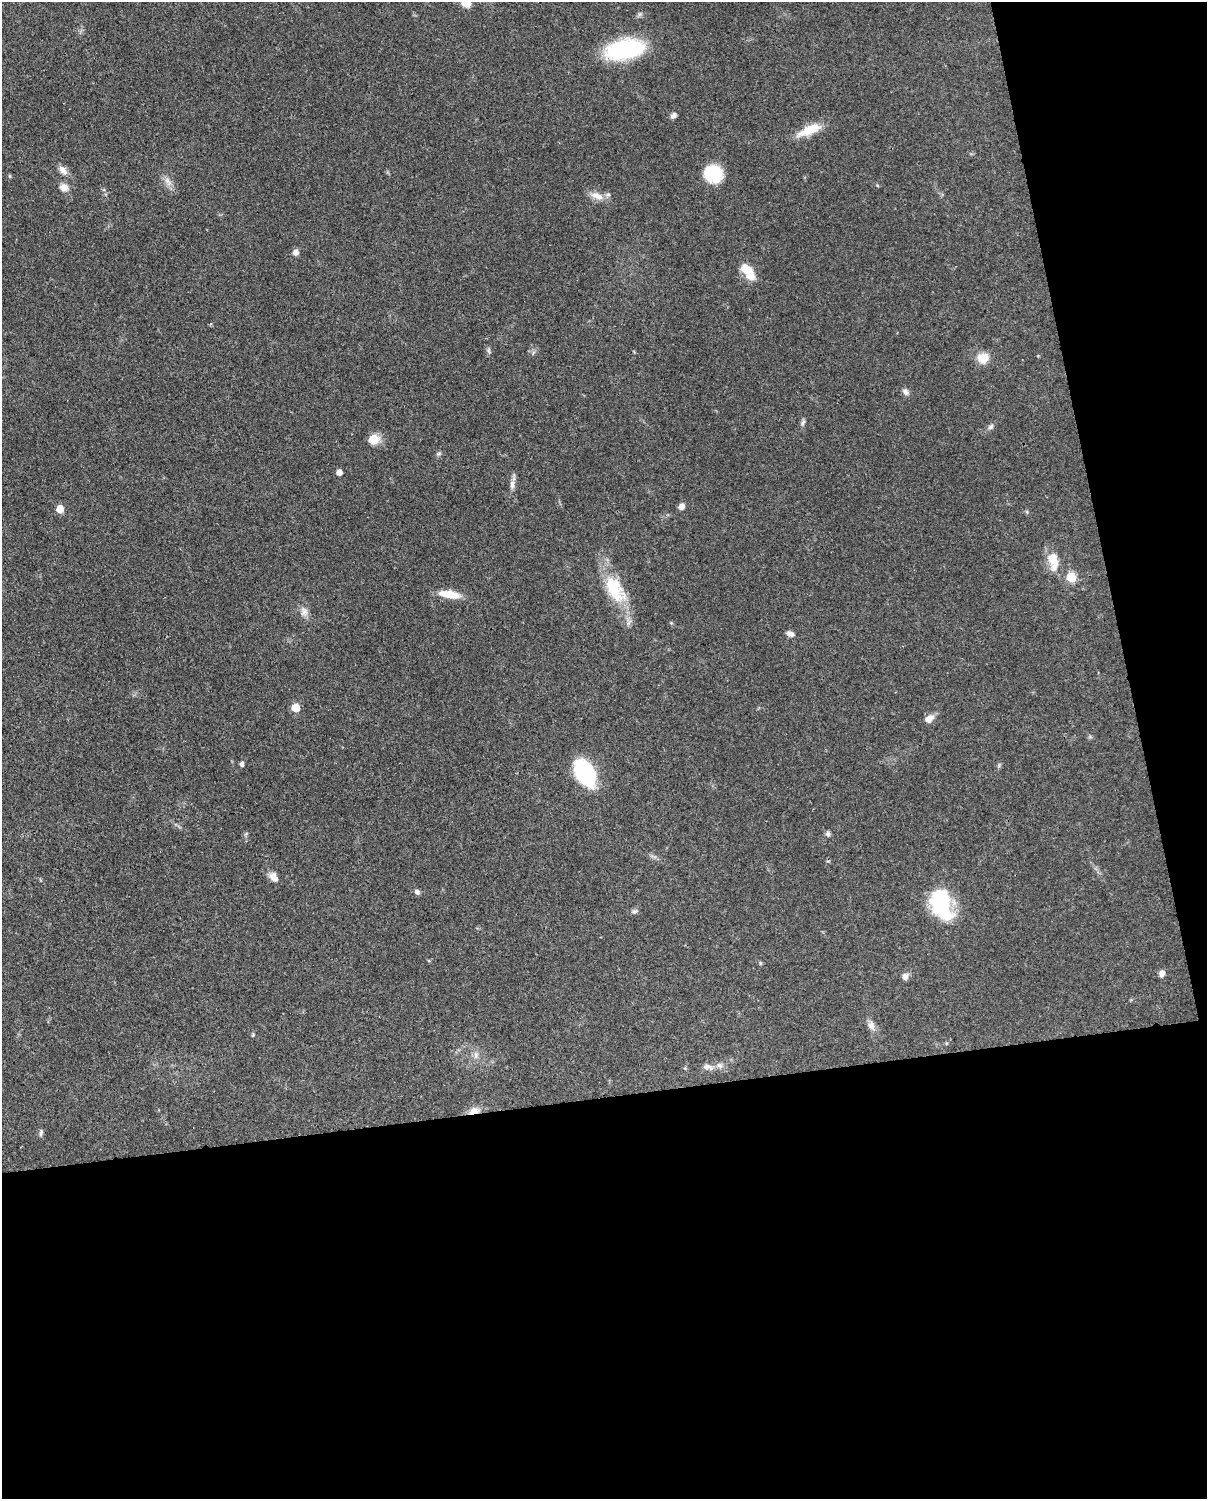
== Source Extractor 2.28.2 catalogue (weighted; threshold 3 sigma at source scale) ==
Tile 12 of 4 x 3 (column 4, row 3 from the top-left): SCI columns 3706-4910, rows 266-1762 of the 5002 x 4908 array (HDU 1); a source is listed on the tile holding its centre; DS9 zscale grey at full resolution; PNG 1209 x 1501 px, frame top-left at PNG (2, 2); no overlay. Shown black and unused: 33% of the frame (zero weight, under 3 of 4 exposures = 7% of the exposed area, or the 3 px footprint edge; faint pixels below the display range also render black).
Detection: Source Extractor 2.28.2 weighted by HDU 2 'WHT'; one run over the whole footprint, this tile lists its part. Background 0.101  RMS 0.004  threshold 0.0182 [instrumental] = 3 sigma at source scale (4.5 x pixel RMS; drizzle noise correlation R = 1.50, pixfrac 1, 0.05/0.05 arcsec/px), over >= 5 px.
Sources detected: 48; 1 inside a brighter object's white glare — not listed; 1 inside a brighter listed object's ellipse — not listed separately; the other 46 listed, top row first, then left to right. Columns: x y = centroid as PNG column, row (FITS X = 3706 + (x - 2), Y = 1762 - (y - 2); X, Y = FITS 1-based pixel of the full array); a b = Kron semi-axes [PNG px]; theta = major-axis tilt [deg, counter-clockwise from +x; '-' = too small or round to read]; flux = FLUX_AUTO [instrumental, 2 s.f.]
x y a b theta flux
465 3 12 8 -28 3.8
624 49 36 17 11 49
673 116 8 6 39 1.4
809 130 31 10 24 8.6
63 170 13 8 -45 2.6
713 174 15 14 - 19
168 181 15 6 -52 2.5
64 187 12 10 -20 2.7
597 196 18 9 -20 4.2
295 252 7 7 - 1.6
748 272 21 10 -55 8.2
211 324 5 3 - 0.42
983 358 12 11 - 5.9
906 392 10 7 -40 1.5
803 422 9 5 63 0.93
991 427 8 7 - 1.1
373 440 6 6 - 15
439 454 8 3 19 0.66
339 472 5 4 - 2.7
512 484 12 6 86 2
682 506 7 6 - 2
60 509 6 5 - 6.8
1053 561 26 12 -79 7.3
1071 577 6 5 - 20
615 589 40 21 -60 19
449 594 24 8 -9 7.5
304 612 12 9 69 2.4
790 634 9 6 -20 1.7
295 707 6 5 - 10
929 719 11 7 38 3.2
242 764 5 4 - 1.4
585 772 24 15 -61 40
828 834 8 6 -79 0.92
274 877 12 8 -51 2.8
417 892 7 5 -43 1.2
942 909 34 19 -43 23
635 911 8 6 28 0.97
760 963 6 4 -72 0.45
1162 973 8 6 62 1.9
905 977 8 6 47 2.1
871 1025 12 9 -74 2.3
253 1035 5 3 - 0.4
476 1055 12 4 -89 1.5
707 1067 15 7 -15 2.2
474 1111 14 8 11 3.5
41 1133 9 4 73 0.82
Overlapping masked pixels (flux is a lower limit): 1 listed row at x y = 474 1111
Isophote crosses this tile's border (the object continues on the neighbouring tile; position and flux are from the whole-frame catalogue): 1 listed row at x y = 465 3